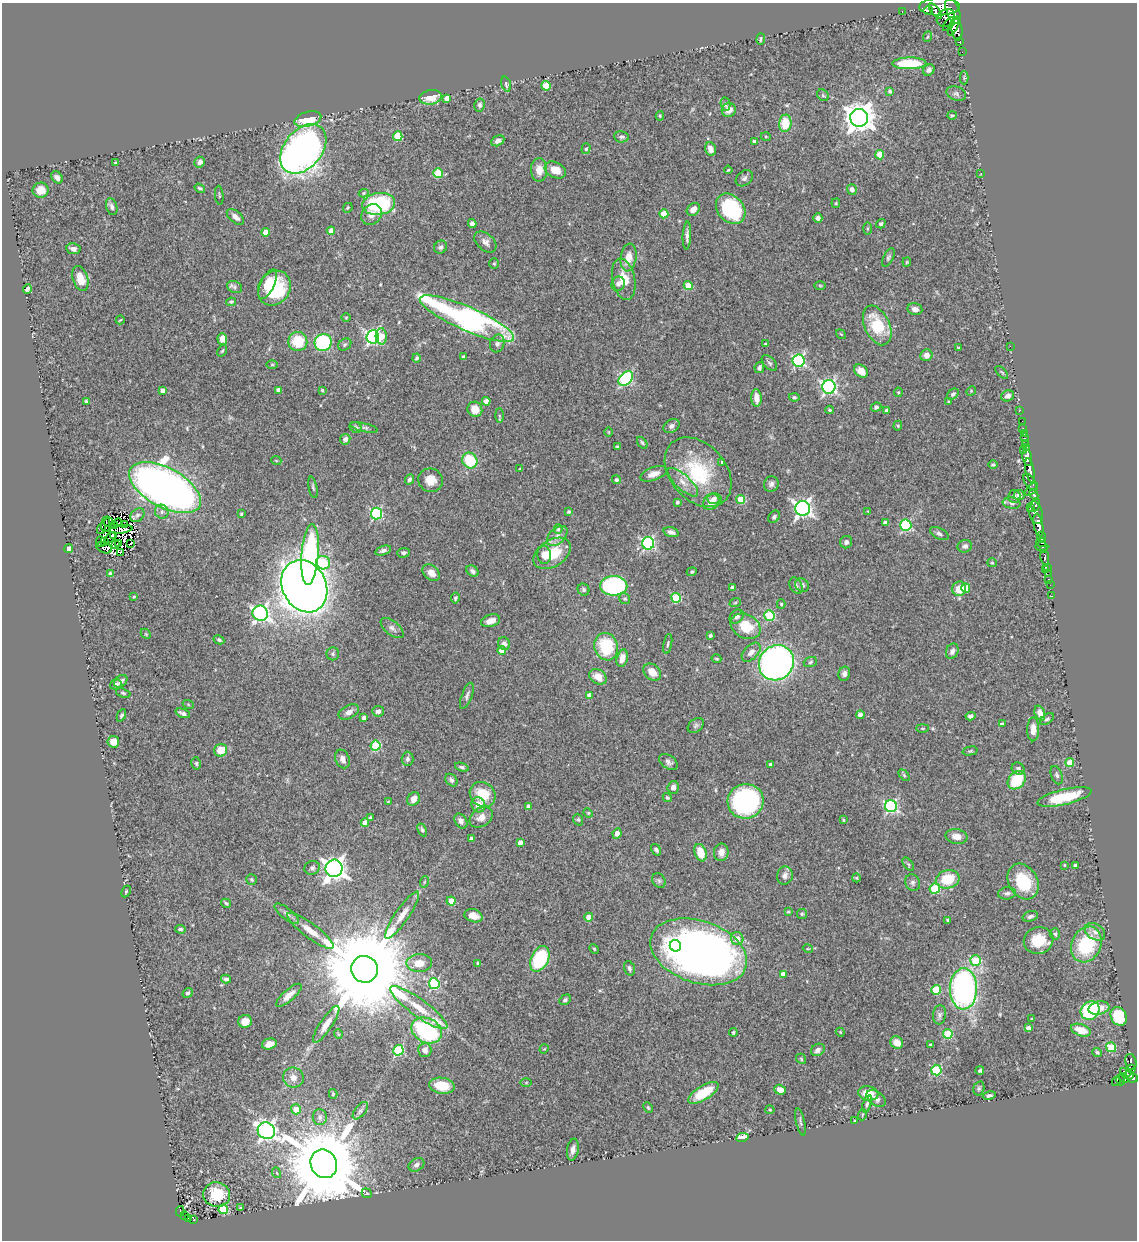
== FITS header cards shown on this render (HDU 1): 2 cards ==
NAXIS1  =                 1135
NAXIS2  =                 1238

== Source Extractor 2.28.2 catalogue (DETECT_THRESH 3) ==
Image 1135 x 1238 px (HDU 1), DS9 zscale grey, 1 PNG px = 1 image px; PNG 1139 x 1242 px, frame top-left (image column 1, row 1238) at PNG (2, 3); each listed source drawn as its Kron ellipse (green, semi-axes under 4 px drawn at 4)
Background 0.533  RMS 0.023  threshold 0.0688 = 3 sigma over >= 5 px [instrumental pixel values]
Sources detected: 458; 8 with non-positive FLUX_AUTO (blend fragments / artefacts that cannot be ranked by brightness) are neither listed nor drawn; the other 450 listed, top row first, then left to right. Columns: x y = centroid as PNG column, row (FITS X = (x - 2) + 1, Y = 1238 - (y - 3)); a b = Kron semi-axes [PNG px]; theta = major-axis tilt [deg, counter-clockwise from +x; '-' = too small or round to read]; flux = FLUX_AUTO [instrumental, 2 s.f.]
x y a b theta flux
939 7 20 8 1 1700
928 10 5 3 - 130
902 11 3 2 - 6.2
936 11 9 3 -53 150
953 11 13 6 -71 890
946 18 10 8 39 390
949 24 8 4 52 190
954 26 10 3 65 580
957 30 11 5 -84 810
927 37 5 3 - 1.4
761 39 5 2 - 2
960 42 4 3 - 71
962 52 2 2 - 11
909 63 17 6 1 76
929 70 6 5 - 5
964 78 6 4 -89 2.3
506 84 8 4 -72 3.9
546 86 5 4 - 39
890 91 4 3 - 2.8
956 93 10 7 -18 4.7
823 95 6 5 - 2.2
431 97 11 7 9 22
447 98 4 4 - 15
726 104 7 4 -81 2.9
480 105 6 5 - 4.4
729 110 7 7 - 11
952 115 5 3 - 1.6
660 116 5 4 - 2
859 118 9 9 - 2200
308 119 14 7 16 54
785 123 9 6 81 41
398 136 5 4 - 57
622 137 7 5 -5 3.5
766 137 5 3 - 1.4
498 141 7 5 28 6.7
755 142 4 4 - 10
303 149 28 19 50 790
586 149 5 4 - 2.7
710 149 7 5 -67 9.6
880 155 4 4 - 27
200 162 5 5 - 5.7
116 163 3 3 - 1.7
539 170 11 8 -88 16
555 170 11 7 -27 22
728 170 4 2 - 1.4
438 173 5 4 - 47
981 173 3 2 - 9.1
57 177 7 5 -50 6.4
744 178 9 7 41 4.8
200 188 6 3 -35 2.5
852 189 5 4 - 5.9
41 190 8 7 - 20
364 193 5 4 - 2.3
219 195 9 3 -85 1.7
836 203 5 4 - 1.7
379 204 16 11 8 130
112 207 9 5 -73 4.8
348 208 5 4 - 1.9
693 209 7 5 43 10
731 209 17 13 -49 120
664 214 4 4 - 29
372 215 11 9 50 10
235 217 10 5 -41 9
818 218 5 4 - 4.4
472 224 4 4 - 5.8
881 224 5 4 - 3.1
867 229 6 3 89 2
331 231 4 4 - 12
265 232 4 4 - 15
687 236 14 4 88 6.1
485 242 13 8 -41 8.2
441 247 7 6 - 3.9
73 249 7 5 -9 6
629 257 14 8 81 18
888 257 10 5 62 3.2
907 262 5 4 - 1.7
494 264 5 4 - 2.1
80 279 13 7 -73 25
624 279 21 11 -78 26
268 284 16 6 64 22
618 284 7 6 - 4.9
820 285 6 4 -2 1.6
688 286 4 4 - 42
235 287 8 6 -24 4.2
274 288 18 15 57 85
27 289 5 3 - 3.5
231 302 5 4 - 2.3
915 309 7 6 - 8.5
346 317 4 3 - 1.3
467 319 51 12 -24 550
120 320 4 2 - 1.5
877 325 21 12 -66 62
841 334 5 3 - 1.3
381 336 8 5 -86 30
373 337 6 6 - 350
222 339 6 5 - 13
298 341 9 9 - 49
323 342 9 8 - 160
497 343 9 7 69 5
765 344 4 3 - 1.7
345 345 7 5 37 3.3
1010 346 2 2 - 120
958 348 3 3 - 1.5
222 351 6 3 54 1.9
926 355 6 5 - 10
463 357 3 3 - 2.7
417 358 4 4 - 2.8
799 361 6 6 - 230
769 363 9 5 -46 4
272 364 6 4 0 1.5
759 368 5 5 - 3.9
861 371 7 6 - 17
1002 372 8 3 -45 1.7
626 378 8 5 43 220
829 387 7 6 - 350
162 390 4 4 - 5.8
278 390 4 4 - 10
322 390 4 4 - 1.7
971 391 5 4 - 1.7
898 392 5 3 - 1.7
953 394 6 4 44 3.1
1008 396 7 5 17 5.6
794 397 5 4 - 2.2
756 398 9 5 -86 13
86 401 4 3 - 2.1
486 401 4 4 - 10
949 402 3 3 - 1.9
876 407 5 4 - 3.4
475 409 8 7 - 21
830 410 4 3 - 2.1
887 410 4 4 - 9
1020 410 2 2 - 11
499 416 7 4 -89 2.2
1022 421 3 2 - 1.4
672 426 8 6 31 5.3
898 426 5 4 - 2.1
356 427 6 5 - 3.3
364 427 14 4 -13 4.1
1023 428 2 2 - 9.2
609 432 4 3 - 1
1024 434 2 2 - 9.4
1025 438 3 2 - 17
345 439 5 5 - 7.2
642 443 6 4 -53 2.5
1026 443 3 2 - 23
617 447 3 3 - 2.4
1026 447 4 2 - 41
1023 450 2 2 - 24
1027 457 8 5 -77 1100
276 460 5 3 - 1.4
470 460 8 7 - 61
722 462 4 3 - 1.5
993 465 4 4 - 2.2
520 469 4 3 - 1.4
1030 470 12 4 -78 650
698 472 39 28 -49 120
654 474 14 6 20 12
409 479 5 4 - 3.5
430 480 12 11 - 18
616 480 4 4 - 3.4
683 482 19 7 -43 14
1030 482 9 5 -56 300
771 484 8 7 - 5.5
313 487 11 4 -79 2.8
165 488 39 20 -29 1400
1031 489 8 3 45 110
1019 495 5 5 - 9.3
1034 495 5 4 - 400
1014 496 6 6 - 3.5
714 499 7 5 -5 5.9
741 499 4 4 - 47
677 502 3 3 - 3.3
711 502 9 7 38 12
1012 503 9 5 -9 4.1
1036 505 7 3 79 300
803 508 7 7 - 620
1031 508 4 3 - 110
868 511 4 3 - 1.1
162 512 7 6 - 5.6
569 512 3 3 - 2.8
1036 512 12 6 -73 480
241 514 3 3 - 2.8
376 514 6 5 - 170
137 515 8 6 43 4
774 517 7 5 50 3.5
109 522 4 3 - 0.62
118 523 4 2 - 0.39
885 523 4 3 - 4.6
106 524 8 2 84 0.55
124 525 4 2 - 1.2
906 525 5 5 - 150
1038 525 11 4 -79 1400
114 526 4 2 - 3.4
101 528 6 2 73 1.8
121 529 11 4 8 5.5
558 529 5 4 - 3
671 532 8 4 -17 5.3
939 534 10 5 -27 4.5
113 535 4 2 - 0.51
557 536 12 7 43 9.8
1041 536 5 3 - 50
110 538 6 2 44 2.1
101 542 5 2 - 1.8
104 542 3 2 - 2.5
846 542 6 6 - 4.9
1041 542 5 2 - 54
118 543 3 2 - 1
131 543 3 2 - 3.7
648 543 6 6 - 240
115 545 3 2 - 0.28
965 546 7 6 - 5.6
1042 546 6 3 -4 150
104 548 8 5 -21 0.27
69 549 4 4 - 19
383 550 8 4 17 4.3
1044 550 3 3 - 190
120 552 3 2 - 8.6
403 553 6 4 4 3.2
552 553 20 13 32 52
310 555 30 8 86 190
544 555 9 7 -84 11
1045 558 8 3 -81 200
323 563 7 6 - 68
992 563 5 4 - 1.5
1047 567 3 2 - 5
1045 570 4 2 - 3.3
473 571 6 5 - 4.3
692 572 5 4 - 2.3
431 573 10 7 -40 11
110 574 4 4 - 3.4
1048 574 3 2 - 8.8
1049 579 3 2 - 13
802 585 7 6 - 5.4
1050 585 2 2 - 8.4
304 586 27 22 -63 3400
614 586 13 10 -2 300
796 586 8 6 -63 4.6
732 588 4 3 - 5.7
966 588 4 4 - 23
959 589 7 6 - 22
583 590 6 5 - 3.2
1052 596 2 2 - 6.5
134 597 3 2 - 1.4
455 598 5 4 - 2.9
676 598 5 5 - 76
625 599 6 5 - 2.9
735 603 6 3 20 1.7
781 604 5 4 - 2.1
260 613 8 7 - 460
769 615 5 5 - 89
737 617 8 6 45 4.8
491 621 10 6 19 12
746 626 16 12 -30 39
392 628 13 7 -38 6.1
146 634 5 4 - 2
710 636 4 3 - 2.7
219 640 5 4 - 2.6
504 644 6 6 - 6.1
668 644 10 4 79 3
606 647 14 11 -71 75
502 651 4 4 - 21
952 651 8 6 69 6.2
751 652 11 7 45 8.9
333 654 6 6 - 3.2
622 658 9 5 76 12
716 659 5 3 - 1.5
810 662 7 5 20 3
776 663 18 17 - 630
652 672 10 7 -40 16
844 674 7 5 68 5.5
598 677 9 7 -31 17
121 681 7 5 38 5.9
116 684 6 4 17 5.4
123 693 7 4 -18 2.2
589 695 4 4 - 7.1
467 696 14 5 70 5
188 704 5 3 - 1.6
378 711 6 5 - 6.5
349 712 11 6 25 7.8
183 713 8 4 -21 5.5
1040 713 8 5 -71 12
121 715 6 4 64 2.7
860 715 4 4 - 9.4
970 716 5 4 - 4.9
364 718 4 4 - 8.1
1047 719 8 4 34 3
1002 724 4 3 - 5.1
696 725 9 6 40 3.8
923 728 6 3 0 1.6
1033 729 12 6 89 15
113 742 6 6 - 17
376 746 5 5 - 97
221 750 7 6 - 28
970 751 7 4 14 2.2
343 759 9 7 -67 8
407 759 7 6 - 4
668 762 10 6 -34 5.6
196 763 6 4 -76 2.7
1070 763 4 4 - 34
771 764 4 3 - 6
462 767 7 4 -20 3.1
1018 769 7 5 -36 5.1
904 775 6 4 -47 2.3
1057 775 9 5 -71 3.7
451 780 7 5 -49 4
1017 780 10 8 49 62
673 787 6 5 - 8.3
483 794 14 12 -39 45
667 797 5 4 - 2.3
1065 797 27 7 13 64
414 799 7 6 - 11
746 801 18 17 - 340
388 802 3 3 - 1.3
478 805 8 6 -65 17
529 806 4 4 - 6.6
891 806 6 6 - 250
588 813 5 4 - 1.8
481 817 12 9 34 12
370 818 4 3 - 2.3
578 820 6 4 -67 2.2
843 820 3 3 - 2.1
461 821 8 5 -55 5.9
365 823 4 4 - 18
422 830 7 4 -64 3.4
617 834 5 4 - 7.8
957 836 11 7 -9 11
471 838 3 3 - 2.9
520 842 4 4 - 7.7
656 850 6 4 -56 4
721 852 9 7 80 8
701 853 9 6 -72 28
908 864 8 4 -54 2.6
1064 865 3 2 - 1.1
1075 866 3 3 - 4.9
312 868 8 7 - 4.4
334 868 9 8 - 1000
785 875 9 8 - 7.6
856 878 4 4 - 1.6
251 879 5 5 - 2.4
948 879 12 9 13 47
659 881 8 6 -58 3.4
424 882 6 3 71 2.2
913 882 8 7 - 5.2
1023 882 19 14 -59 67
935 889 5 5 - 83
126 891 6 4 63 2.1
1007 893 9 6 7 5.2
451 901 4 4 - 29
226 903 5 4 - 2.6
788 912 3 2 - 1.4
287 914 15 5 -38 6.4
802 914 5 5 - 2.2
402 915 28 7 55 18
473 916 9 6 -17 13
1030 916 8 5 18 4.6
589 917 4 4 - 26
948 920 4 3 - 1.9
180 929 5 4 - 3.1
310 931 28 7 -37 23
1095 932 11 8 -32 8.7
1055 934 6 5 - 3.6
737 939 6 6 - 16
1038 940 15 13 22 41
1086 944 18 14 65 100
675 946 6 5 - 340
594 949 5 4 - 1.8
808 949 5 3 - 1.3
699 952 50 31 -19 1100
540 959 13 8 64 130
975 960 5 5 - 53
419 963 13 9 1 18
478 963 3 3 - 2.3
629 968 7 5 -74 4.8
364 969 13 13 - 46000
783 974 4 4 - 12
226 979 5 4 - 3.8
434 984 5 5 - 130
963 989 20 13 89 370
936 990 5 4 - 73
188 993 5 4 - 3.6
289 995 16 5 42 12
565 1000 6 4 30 3.2
419 1008 34 8 -36 33
1099 1008 10 6 12 22
1090 1011 10 8 43 130
939 1015 9 6 82 4.6
1119 1016 10 7 -63 81
1031 1019 3 2 - 1.1
245 1021 7 6 - 15
326 1024 22 6 56 14
1028 1028 4 4 - 6.5
427 1030 16 12 -26 210
1081 1030 10 6 -19 24
733 1032 4 3 - 2.2
840 1032 4 3 - 1.3
338 1034 5 3 - 1.3
948 1034 5 5 - 70
897 1043 7 6 - 16
269 1044 7 5 15 13
931 1045 3 3 - 3.4
1111 1047 5 4 - 54
544 1049 5 3 - 1.4
398 1050 5 5 - 110
425 1050 7 6 - 8
818 1050 7 5 34 6.5
1097 1052 5 4 - 2.3
801 1059 6 4 -49 2
1131 1062 8 5 -78 140
1131 1069 4 3 - 160
936 1070 5 5 - 110
980 1070 4 4 - 2.8
1124 1071 3 3 - 36
1129 1075 5 4 - 320
293 1078 10 10 - 12
1124 1078 5 4 - 56
1133 1078 5 4 - 280
1120 1080 5 3 - 28
1116 1082 4 3 - 35
526 1083 6 4 1 1.7
442 1086 12 8 -7 37
979 1088 7 5 75 3
780 1090 6 4 -19 13
703 1093 17 7 31 48
868 1093 10 7 -10 25
333 1094 5 4 - 1.6
989 1095 6 4 12 3.5
876 1098 11 7 -38 6.5
867 1104 9 4 73 3.6
648 1107 5 3 - 1.8
296 1109 5 5 - 22
770 1110 4 4 - 1.6
360 1111 10 5 52 4.4
862 1115 5 3 - 1.4
320 1117 8 7 - 7.2
855 1121 3 2 - 1.1
800 1122 14 4 -77 4.1
266 1131 9 8 - 630
743 1137 6 4 9 23
573 1150 11 5 80 7.2
324 1164 15 13 -59 25000
416 1165 8 6 32 5.7
277 1173 5 3 - 1.6
367 1193 5 4 - 1.9
217 1195 13 12 - 55
240 1208 3 3 - 2.5
223 1209 5 4 - 77
180 1211 5 3 - 26
184 1216 3 3 - 16
188 1218 2 2 - 12
194 1219 3 2 - 20
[8 non-positive-flux detections neither listed nor drawn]